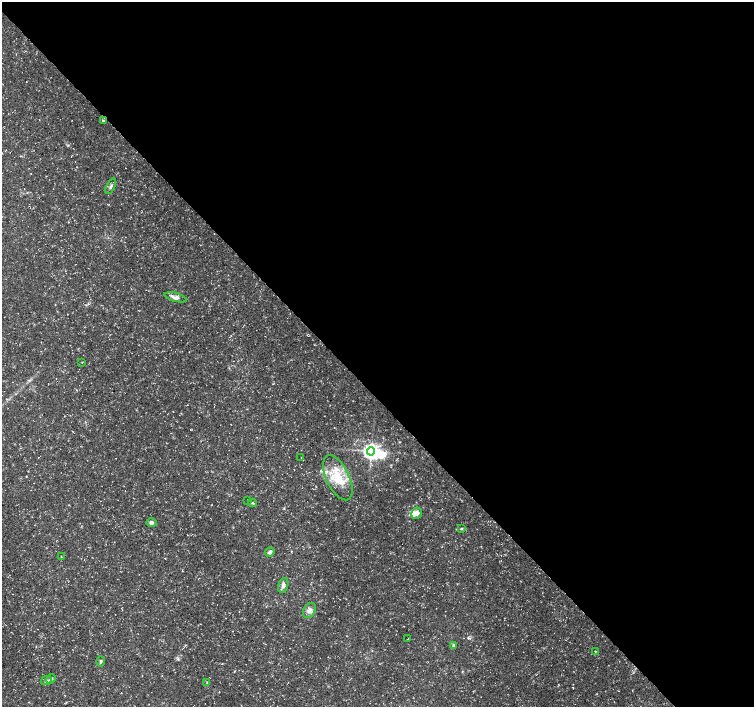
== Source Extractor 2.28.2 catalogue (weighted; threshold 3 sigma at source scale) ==
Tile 8 of 4 x 4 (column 4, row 2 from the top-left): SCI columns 4521-6024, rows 3032-4440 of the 6024 x 5998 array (HDU 1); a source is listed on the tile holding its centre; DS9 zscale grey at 2 x 2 block average (1 PNG px = mean of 2 x 2 image px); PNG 756 x 709 px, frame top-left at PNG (2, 2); each listed source drawn as its Kron ellipse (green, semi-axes under 4 px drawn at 4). Shown black and unused: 56% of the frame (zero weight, under 3 of 5 exposures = <1% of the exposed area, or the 3 px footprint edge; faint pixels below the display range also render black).
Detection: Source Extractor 2.28.2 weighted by HDU 2 'WHT'; one run over the whole footprint, this tile lists its part. Background 0.0257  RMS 0.0026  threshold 0.0116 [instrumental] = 3 sigma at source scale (4.5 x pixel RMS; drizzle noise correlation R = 1.50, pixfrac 1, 0.0396/0.0396 arcsec/px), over >= 5 px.
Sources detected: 27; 1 inside a brighter object's white glare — neither listed nor drawn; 3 inside a brighter listed object's ellipse — not listed separately; the other 23 listed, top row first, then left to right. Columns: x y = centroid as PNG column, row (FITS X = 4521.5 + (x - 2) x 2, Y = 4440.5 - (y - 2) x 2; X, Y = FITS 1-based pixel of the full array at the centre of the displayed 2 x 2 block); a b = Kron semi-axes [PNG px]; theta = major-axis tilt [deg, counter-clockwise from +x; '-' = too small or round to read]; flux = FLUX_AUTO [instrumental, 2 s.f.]
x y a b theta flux
103 121 4 3 - 0.7
111 186 8 3 65 1.4
176 297 11 4 -14 3.3
82 362 3 2 - 0.36
371 451 4 4 - 270
301 457 2 2 - 0.17
338 478 24 11 -64 17
248 500 2 2 - 0.62
252 503 4 3 - 0.64
417 513 6 5 - 2.8
151 523 5 4 - 1.6
461 529 4 3 - 0.66
270 552 5 3 - 1.6
61 556 2 2 - 0.2
283 585 8 5 74 2.5
309 610 8 5 58 2.6
408 639 3 2 - 0.31
453 645 4 4 - 0.82
595 651 3 2 - 0.38
101 661 5 4 - 1.1
51 679 5 4 - 1.5
46 680 6 3 28 1.1
207 682 3 2 - 0.45
Diffuse or blended objects may show on this block-average render without a row.